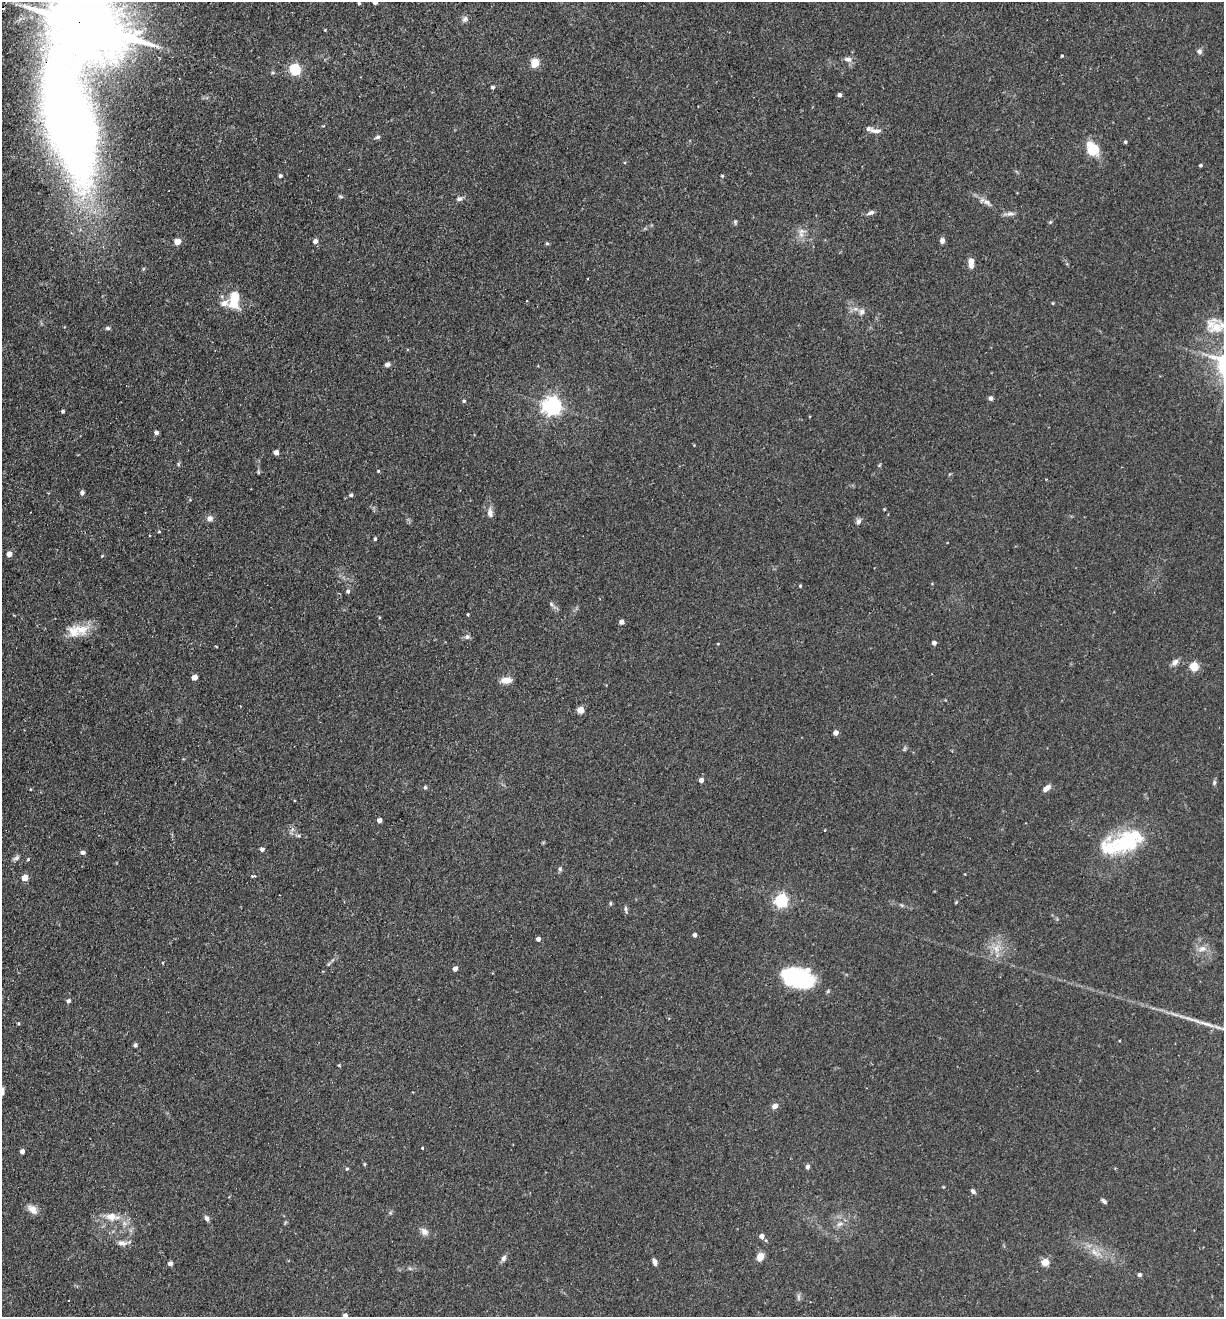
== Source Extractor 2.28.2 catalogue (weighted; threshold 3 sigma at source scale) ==
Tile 11 of 4 x 4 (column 3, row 3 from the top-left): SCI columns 2759-3980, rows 1336-2650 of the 5389 x 5300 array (HDU 1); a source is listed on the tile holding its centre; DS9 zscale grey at full resolution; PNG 1226 x 1319 px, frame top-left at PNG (2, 2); no overlay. Shown black and unused: <1% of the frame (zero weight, under 2 of 3 exposures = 3% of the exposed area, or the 3 px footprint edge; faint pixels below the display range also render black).
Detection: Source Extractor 2.28.2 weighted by HDU 2 'WHT'; one run over the whole footprint, this tile lists its part. Background 0.0897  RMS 0.0061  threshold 0.0274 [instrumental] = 3 sigma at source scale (4.5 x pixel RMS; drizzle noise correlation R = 1.50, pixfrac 1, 0.05/0.05 arcsec/px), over >= 5 px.
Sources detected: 138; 3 inside a brighter object's white glare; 3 cosmic-ray / hot-pixel residue — not listed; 4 inside a brighter listed object's ellipse — not listed separately; the other 128 listed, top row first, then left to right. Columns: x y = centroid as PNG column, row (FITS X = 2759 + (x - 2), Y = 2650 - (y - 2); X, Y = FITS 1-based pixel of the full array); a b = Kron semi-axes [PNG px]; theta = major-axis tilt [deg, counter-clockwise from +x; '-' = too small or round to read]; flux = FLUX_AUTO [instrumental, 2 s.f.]
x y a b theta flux
375 2 4 4 - 2.7
359 3 4 3 - 0.78
465 19 9 7 40 1.9
89 26 22 15 -23 6700
325 30 3 3 - 0.43
1199 51 7 6 - 1.6
1062 56 3 3 - 0.62
848 59 11 7 -7 2.7
535 63 5 5 - 24
295 69 5 5 - 63
492 87 4 4 - 1.2
839 95 4 4 - 2.2
68 120 171 52 -82 710
876 131 16 6 -8 3.2
378 137 7 5 22 1.4
1125 142 4 3 - 1
1094 148 16 7 -39 12
1201 165 3 3 - 1
280 176 4 4 - 1.4
722 176 4 4 - 0.64
340 196 7 3 -19 0.82
459 199 8 6 7 1.8
987 202 16 7 -34 3.3
871 213 11 5 21 1.8
1009 214 16 4 4 2.2
735 222 5 5 - 0.89
1050 222 5 4 - 0.66
802 231 10 9 - 3.7
942 240 6 5 - 2.3
177 241 5 4 - 7.7
315 241 5 5 - 2.9
547 243 6 4 0 0.65
971 263 12 6 -88 4.5
234 299 16 8 83 20
224 303 13 8 28 4
1053 303 5 3 - 0.49
861 312 9 8 - 2.4
1215 327 27 21 -37 17
108 328 7 5 -3 1.1
387 364 6 5 - 1.7
991 398 5 5 - 1.6
464 401 4 4 - 0.92
552 406 7 6 - 270
63 411 3 3 - 1
156 432 4 4 - 1.9
276 452 4 4 - 3.9
378 471 4 4 - 0.57
258 472 6 4 -90 0.67
1046 479 2 2 - 0.59
82 493 6 5 - 1.4
351 495 5 4 - 1.2
884 509 3 3 - 0.49
490 513 13 7 -86 3.2
209 518 8 7 - 2.1
858 522 8 6 66 1.8
159 532 3 3 - 0.6
375 539 4 3 - 0.93
9 554 5 4 - 4.3
800 586 4 3 - 0.63
348 591 5 4 - 1.3
551 604 6 5 - 1.1
468 614 4 3 - 0.64
621 622 4 4 - 2.8
81 629 21 17 -1 11
467 637 7 6 - 1.4
934 643 4 4 - 2.4
718 644 4 3 - 0.43
1175 662 10 7 45 2.5
1194 667 5 5 - 26
194 677 5 4 - 5.8
506 680 12 7 7 5.8
580 710 5 4 - 9
836 733 4 4 - 3.9
904 749 7 4 71 0.81
701 780 4 4 - 2.7
1214 782 7 5 72 1.1
425 787 5 5 - 0.84
1046 788 8 5 40 4.1
379 820 4 4 - 3.5
299 836 6 4 6 0.95
1126 842 42 22 24 49
262 849 5 4 - 1.8
83 852 5 5 - 2.1
16 858 9 5 29 1.7
28 859 4 3 - 0.57
560 869 6 5 - 1.1
254 876 5 3 - 0.88
25 878 5 4 - 7.8
781 901 6 5 - 110
610 903 6 3 89 0.64
626 909 9 5 -86 1.3
695 935 4 3 - 1.9
538 939 4 4 - 2.4
1202 949 12 8 14 3.9
328 964 6 4 70 0.71
455 969 4 4 - 3.1
798 978 30 17 17 35
68 1001 5 5 - 1.4
135 1045 4 4 - 1.3
339 1065 4 4 - 0.55
2 1092 11 5 79 2.3
775 1106 9 7 22 2.3
422 1148 4 3 - 0.5
22 1151 4 4 - 2.3
364 1164 4 3 - 0.64
808 1166 6 6 - 1.4
347 1169 5 4 - 0.75
973 1191 7 5 -49 1.6
1104 1201 8 4 -41 1.2
32 1209 15 9 -42 4.5
390 1213 6 4 42 0.87
112 1217 14 8 -6 7.6
207 1218 8 6 -69 1.7
124 1223 7 4 -72 1.6
840 1224 9 6 26 2.3
424 1232 10 8 -43 3.2
762 1236 4 4 - 3.5
122 1243 14 8 -1 3.4
1095 1253 19 7 -36 6
760 1257 9 7 60 5.5
504 1258 8 6 65 2
654 1262 8 5 -72 2.1
1045 1262 5 4 - 16
170 1263 6 5 - 1.6
1139 1275 4 4 - 1.7
798 1297 11 4 -90 1.3
68 1300 3 2 - 0.75
345 1315 4 4 - 2.2
Overlapping masked pixels (flux is a lower limit): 2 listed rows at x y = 89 26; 68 120
Isophote crosses this tile's border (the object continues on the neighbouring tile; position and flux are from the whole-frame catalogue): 6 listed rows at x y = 375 2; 89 26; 68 120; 1215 327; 2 1092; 345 1315